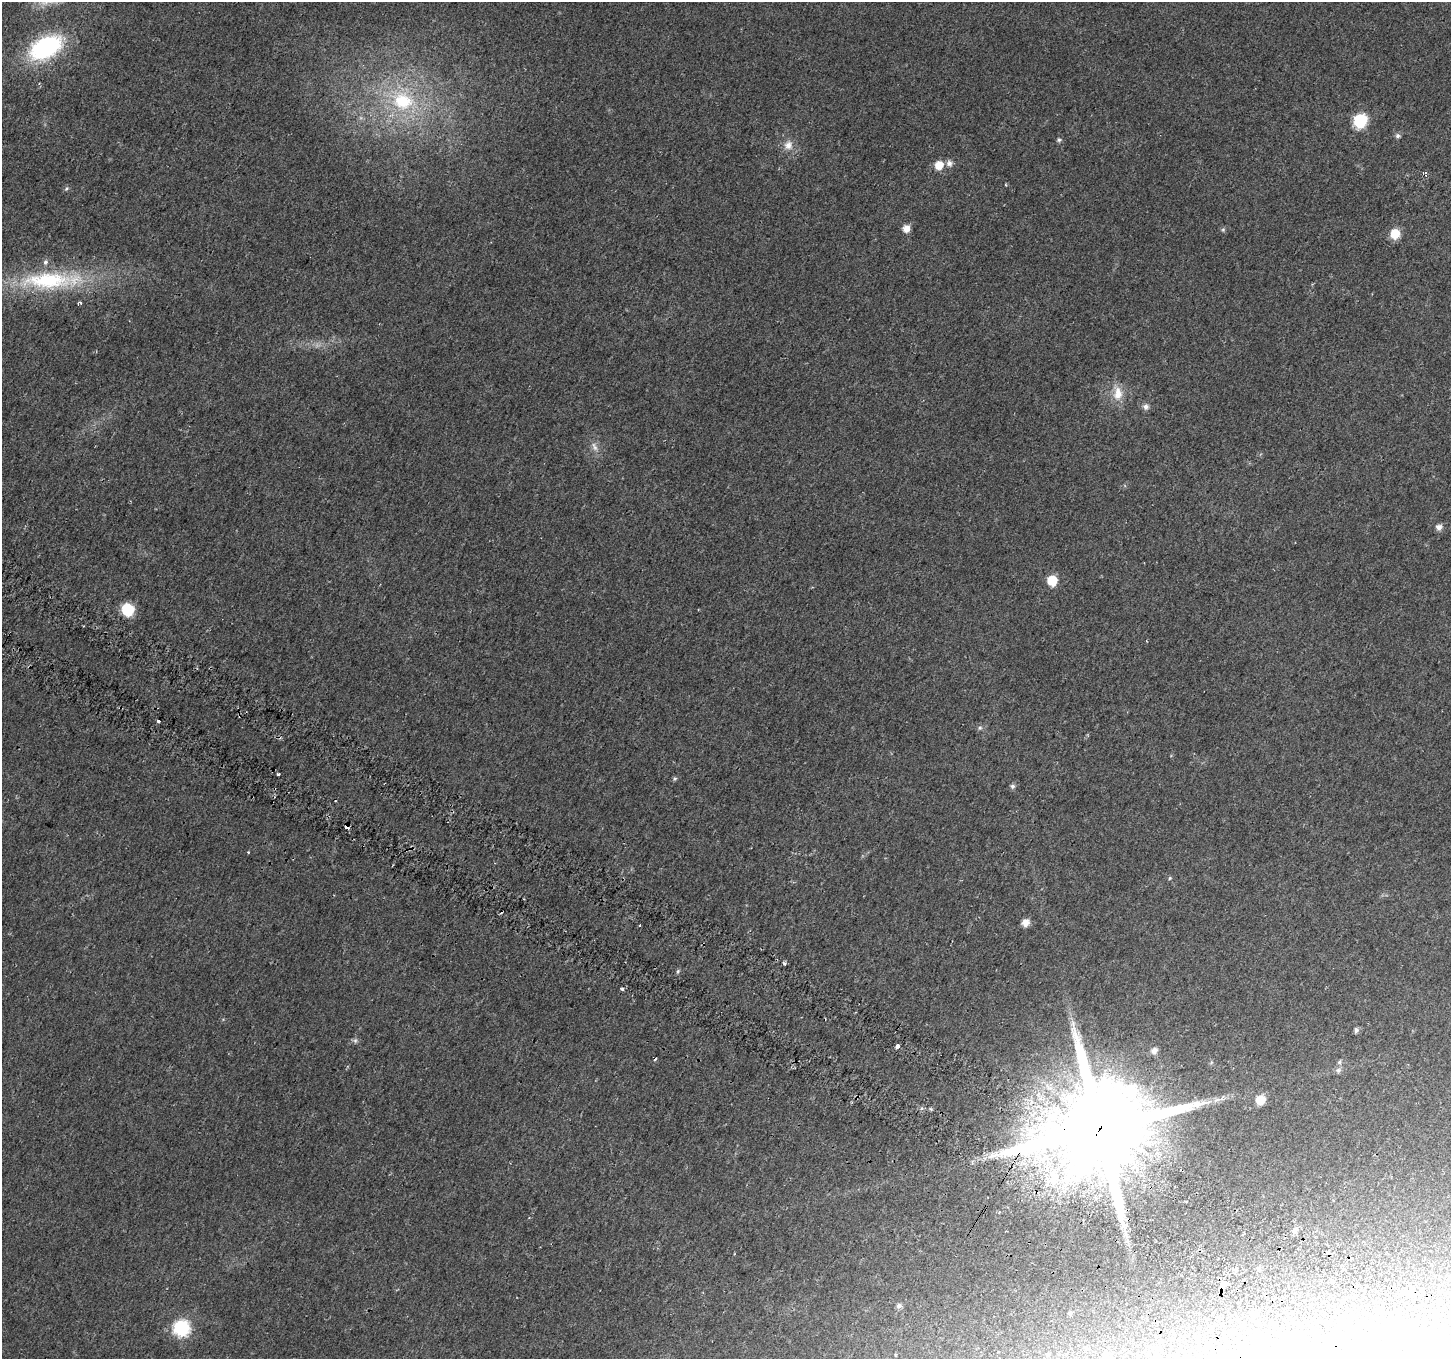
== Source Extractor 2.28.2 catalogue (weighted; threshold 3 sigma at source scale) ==
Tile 6 of 4 x 4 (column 2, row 2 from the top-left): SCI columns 1486-2934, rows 3030-4386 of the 5859 x 5992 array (HDU 1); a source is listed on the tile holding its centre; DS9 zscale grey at full resolution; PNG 1453 x 1361 px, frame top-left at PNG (2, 2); no overlay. Shown black and unused: <1% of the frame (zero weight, under 2 of 3 exposures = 3% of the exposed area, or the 3 px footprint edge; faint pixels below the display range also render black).
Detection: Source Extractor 2.28.2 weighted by HDU 2 'WHT'; one run over the whole footprint, this tile lists its part. Background 0.0266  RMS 0.0078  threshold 0.0352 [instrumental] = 3 sigma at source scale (4.5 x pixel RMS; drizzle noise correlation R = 1.50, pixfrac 1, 0.0396/0.0396 arcsec/px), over >= 5 px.
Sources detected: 57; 3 cosmic-ray / hot-pixel residue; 1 long thin detection or spike segment (spike, bleed or trail) — not listed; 1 inside a brighter listed object's ellipse — not listed separately; the other 52 listed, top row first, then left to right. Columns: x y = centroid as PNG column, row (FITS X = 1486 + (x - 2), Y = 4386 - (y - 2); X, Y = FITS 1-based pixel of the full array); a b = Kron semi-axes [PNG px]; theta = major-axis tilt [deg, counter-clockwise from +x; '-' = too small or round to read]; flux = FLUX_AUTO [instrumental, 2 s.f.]
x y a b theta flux
45 48 33 20 28 100
402 101 34 26 -16 61
1360 121 8 7 - 91
1398 136 6 6 - 2
1059 140 6 5 - 1.5
788 145 14 12 76 7.6
949 163 8 7 - 3.6
939 165 8 7 - 11
1425 173 4 3 - 2.3
66 189 7 4 58 1.2
906 229 7 6 - 7.3
1223 230 6 5 - 1.2
1395 234 9 8 - 15
48 280 82 24 1 94
80 302 4 4 - 1.4
1118 393 20 13 -89 13
1146 407 8 7 - 3.4
594 447 14 7 -65 4.6
1439 527 7 6 - 4.1
1052 580 9 8 - 17
127 609 8 7 - 59
158 721 3 3 - 4.7
980 728 7 5 68 1.7
279 774 3 3 - 1.4
675 779 6 5 - 1.3
1012 786 6 6 - 2.1
347 827 4 3 - 5.7
1170 878 5 5 - 0.99
1026 923 8 7 - 6.4
640 925 3 2 - 0.81
785 964 4 4 - 1.5
678 971 7 4 71 1.3
622 989 3 3 - 2.3
1356 1030 6 5 - 2.2
355 1040 8 6 89 1.9
897 1046 4 3 - 17
1154 1050 7 6 - 4.2
1211 1062 5 5 - 1.2
1339 1062 7 4 62 1.5
1338 1070 8 7 - 2.4
1260 1100 8 8 - 12
1100 1129 28 24 27 21000
1295 1231 7 6 - 2.7
1259 1268 6 5 - 1.5
1223 1283 6 5 - 26
1410 1293 7 7 - 4.4
899 1306 6 5 - 2.5
1070 1313 5 5 - 1.5
1256 1313 7 5 32 3
181 1328 9 8 - 140
1259 1340 8 7 - 7.5
1106 1355 6 5 - 2
Overlapping masked pixels (flux is a lower limit): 3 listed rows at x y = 347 827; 1100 1129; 1223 1283